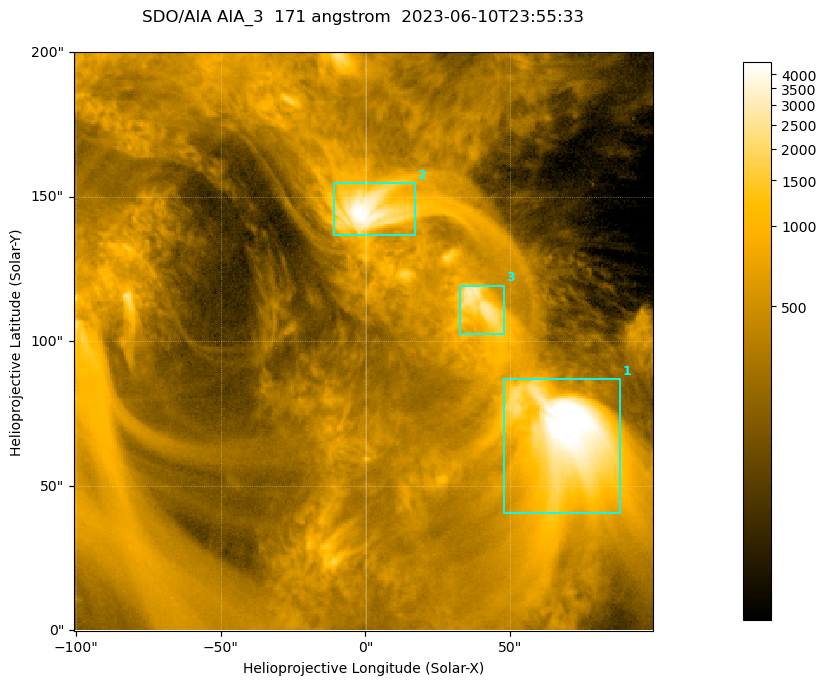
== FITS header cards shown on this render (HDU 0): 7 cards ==
TELESCOP= 'SDO/AIA '           / For AIA: SDO/AIA
INSTRUME= 'AIA_3   '           / For AIA: AIA_ATA1, AIA_ATA2, AIA_ATA3 or AIA_AT
WAVELNTH=                  171 / [angstrom] Wavelength
WAVEUNIT= 'angstrom'           / Wavelength unit: angstrom
DATE-OBS= '2023-06-10T23:55:33.350' / [ISO] Date when observation started; ISO 8
CTYPE1  = 'HPLN-TAN'           / CTYPE1; Typically HPLN
CTYPE2  = 'HPLT-TAN'           / CTYPE2; Typically HPLT

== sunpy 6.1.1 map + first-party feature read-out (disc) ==
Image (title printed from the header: SDO/AIA AIA_3  171 angstrom  2023-06-10T23:55:33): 334 x 334 px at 0.599 arcsec/px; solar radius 945 arcsec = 1577 px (partial field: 1.4% of the solar disc is inside the frame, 100% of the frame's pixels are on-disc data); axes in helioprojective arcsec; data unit not stated in the header (colour bar unlabelled)
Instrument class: DISC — disc imager (sunpy class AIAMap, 171 A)
Bright regions (active regions / flare kernels): reference = the on-disc median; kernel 3 px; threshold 5 sigma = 1110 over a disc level ~355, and >= 1.15x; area >= 111 px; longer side >= 4 px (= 2.4 arcsec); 3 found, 3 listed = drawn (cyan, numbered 1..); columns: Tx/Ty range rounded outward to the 2 arcsec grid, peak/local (2 s.f.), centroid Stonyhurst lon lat
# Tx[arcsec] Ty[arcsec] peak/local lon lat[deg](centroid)
1 48..88 40..88 15 +4 +4
2 -12..18 136..156 13 +0 +9
3 32..48 102..120 8.5 +2 +7